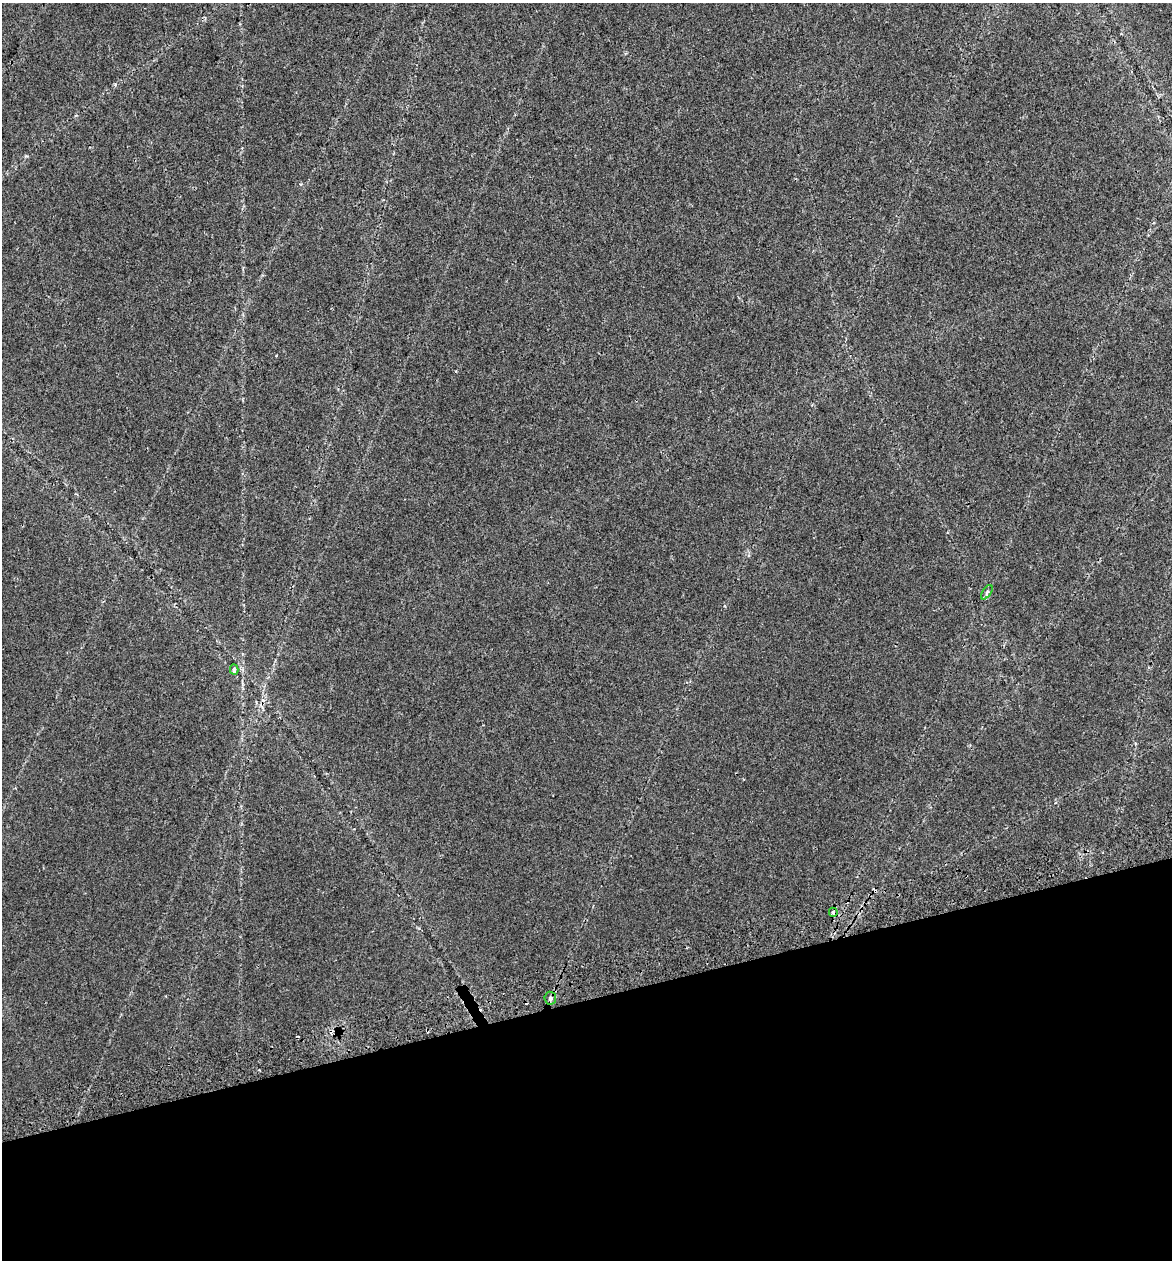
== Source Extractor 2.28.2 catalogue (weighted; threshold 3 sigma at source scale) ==
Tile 14 of 4 x 4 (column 2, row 4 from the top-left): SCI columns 1264-2433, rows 51-1308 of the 4915 x 5131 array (HDU 1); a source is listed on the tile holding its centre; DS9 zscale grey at full resolution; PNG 1174 x 1262 px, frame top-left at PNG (2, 3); each listed source drawn as its Kron ellipse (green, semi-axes under 4 px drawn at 4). Shown black and unused: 21% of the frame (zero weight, under 2 of 3 exposures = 4% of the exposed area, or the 3 px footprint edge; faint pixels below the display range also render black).
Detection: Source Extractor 2.28.2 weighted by HDU 2 'WHT'; one run over the whole footprint, this tile lists its part. Background 0.0156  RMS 0.0048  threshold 0.0217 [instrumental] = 3 sigma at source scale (4.5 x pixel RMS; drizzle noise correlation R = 1.50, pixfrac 1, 0.0396/0.0396 arcsec/px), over >= 5 px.
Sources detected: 7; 3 cosmic-ray / hot-pixel residue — neither listed nor drawn; the other 4 listed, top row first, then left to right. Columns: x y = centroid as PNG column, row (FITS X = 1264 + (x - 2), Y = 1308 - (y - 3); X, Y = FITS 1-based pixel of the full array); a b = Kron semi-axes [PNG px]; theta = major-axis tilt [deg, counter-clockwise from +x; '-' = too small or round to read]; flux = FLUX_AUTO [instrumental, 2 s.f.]
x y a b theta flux
987 592 8 4 55 0.94
234 670 5 3 - 1.1
833 912 4 3 - 3.4
550 998 6 6 - 1.3
Overlapping masked pixels (flux is a lower limit): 1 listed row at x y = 833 912